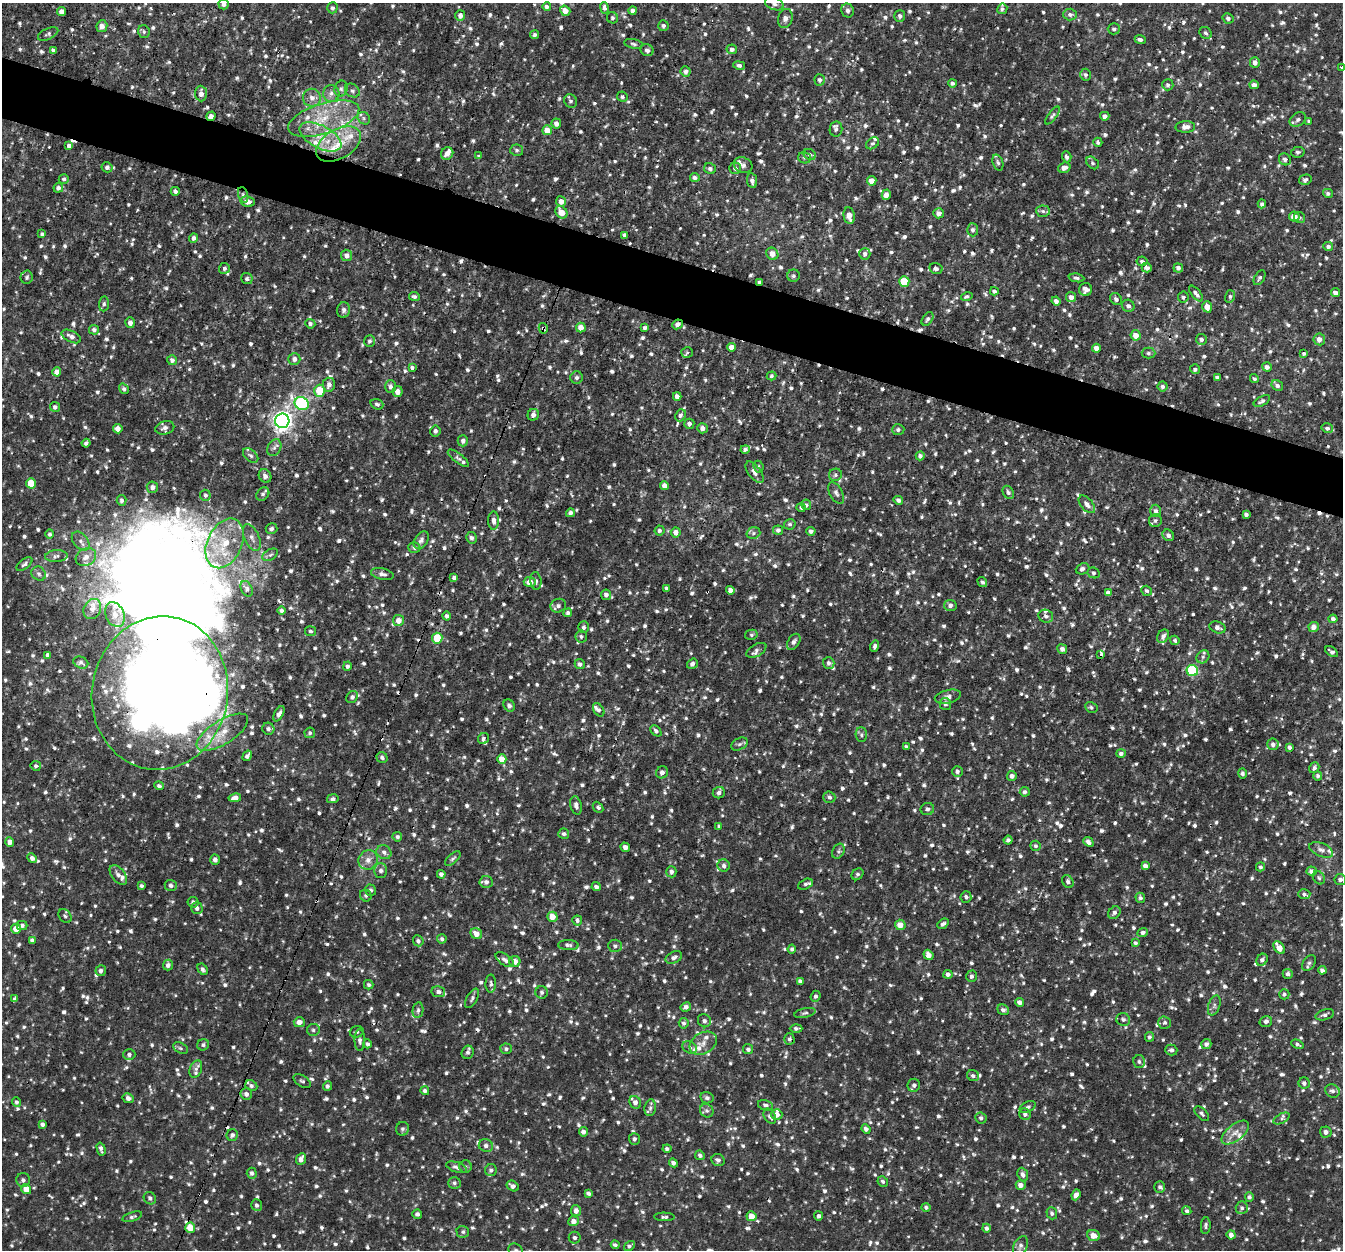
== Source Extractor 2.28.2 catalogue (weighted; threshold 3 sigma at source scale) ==
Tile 11 of 4 x 4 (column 3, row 3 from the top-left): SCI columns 2684-4024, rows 1509-2756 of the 5366 x 5385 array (HDU 1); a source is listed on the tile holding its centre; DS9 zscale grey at full resolution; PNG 1345 x 1252 px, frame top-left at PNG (2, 3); each listed source drawn as its Kron ellipse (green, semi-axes under 4 px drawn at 4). Shown black and unused: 5% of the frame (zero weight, under 3 of 4 exposures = <1% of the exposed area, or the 3 px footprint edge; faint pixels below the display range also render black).
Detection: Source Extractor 2.28.2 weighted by HDU 2 'WHT'; one run over the whole footprint, this tile lists its part. Background 0.00822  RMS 0.0039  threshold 0.0176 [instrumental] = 3 sigma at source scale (4.5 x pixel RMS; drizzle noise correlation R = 1.50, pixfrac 1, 0.05/0.05 arcsec/px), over >= 5 px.
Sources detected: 1877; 1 too faint to see at this stretch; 3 inside a brighter object's white glare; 18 cosmic-ray / hot-pixel residue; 1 long thin detection or spike segment (spike, bleed or trail) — neither listed nor drawn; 55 inside a brighter listed object's ellipse — not listed separately; of the other 1799, all 500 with FLUX_AUTO >= 0.87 (the completeness limit of this list) listed and drawn (1299 fainter detections not listed), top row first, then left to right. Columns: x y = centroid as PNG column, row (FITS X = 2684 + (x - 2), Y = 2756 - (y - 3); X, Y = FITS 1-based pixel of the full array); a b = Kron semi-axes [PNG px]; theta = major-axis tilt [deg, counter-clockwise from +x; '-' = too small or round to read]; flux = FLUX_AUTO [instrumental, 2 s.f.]
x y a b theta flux
224 4 5 5 - 1.5
774 4 10 6 -20 1.5
547 7 4 4 - 1.3
332 8 5 5 - 0.94
604 8 6 4 -79 1.1
1002 9 5 5 - 0.93
633 10 4 3 - 1.4
848 10 7 6 - 1.3
62 11 4 4 - 2.6
565 11 5 4 - 3.6
1070 14 7 6 - 1.3
460 15 5 5 - 1.8
900 16 6 5 - 1.1
612 18 6 5 - 0.89
785 18 10 7 72 1.8
1228 18 6 5 - 1.1
102 26 6 5 - 2.2
663 26 5 5 - 1.1
1114 29 6 5 - 1
144 32 6 6 - 1
1206 33 6 5 - 0.92
48 34 11 5 25 1
534 35 4 3 - 0.92
1140 40 5 4 - 1.3
634 44 9 4 -11 0.93
732 49 5 5 - 1.5
53 50 4 4 - 0.96
647 50 6 5 - 1.2
1255 62 5 5 - 1.9
739 65 6 4 -12 1
1342 67 3 3 - 3
686 71 5 5 - 1.3
1085 75 6 5 - 1
820 80 6 5 - 1.2
953 83 4 4 - 1
1168 85 5 5 - 1
1254 85 5 4 - 1.5
341 89 8 6 76 1.4
352 91 8 6 -36 1.2
201 93 8 6 -87 2.4
331 93 8 8 - 1.9
622 97 5 5 - 0.92
312 98 9 9 - 2.5
571 101 7 6 - 1
1052 115 10 4 53 0.97
211 116 5 4 - 1.9
1105 116 5 4 - 1.8
364 118 7 5 -49 0.98
324 119 37 15 17 17
1298 119 9 6 35 1.3
1309 121 4 3 - 0.93
556 124 5 5 - 1.9
1185 127 10 6 2 2.3
836 129 7 6 - 1.1
547 130 5 4 - 4.8
320 137 23 11 -28 9.1
1098 142 5 4 - 0.94
873 143 7 5 35 0.9
338 144 24 15 30 11
69 146 4 4 - 1.3
517 150 6 5 - 0.91
1298 152 7 5 13 0.95
447 153 6 6 - 2.2
810 154 6 5 - 1.2
479 156 4 3 - 0.89
1067 157 5 4 - 1.1
804 158 6 5 - 0.88
1285 159 6 5 - 1.3
998 163 8 5 -71 1.1
1093 163 7 5 -42 0.89
743 165 9 7 -22 1.6
107 167 5 5 - 1.2
735 168 6 5 - 1.2
1064 168 6 5 - 2
710 169 6 5 - 1.3
695 177 5 4 - 1.2
64 179 5 5 - 0.98
1305 180 6 5 - 1.1
752 181 7 5 -79 1.5
872 181 5 4 - 3.9
58 188 5 4 - 1.3
175 191 4 4 - 1.2
1328 193 5 4 - 0.97
243 195 8 5 -74 0.94
886 195 5 4 - 2.3
561 201 5 5 - 2.7
248 202 7 5 -10 2.2
1262 204 4 4 - 1.1
1043 211 7 5 -4 1.1
561 212 7 5 -52 4.4
939 213 5 5 - 1.9
849 216 8 5 -80 3.5
1294 217 5 5 - 4.3
1299 217 6 5 - 0.89
973 230 6 5 - 1
42 234 4 3 - 0.87
625 235 4 3 - 0.92
193 238 5 4 - 1.4
1328 246 5 4 - 1
772 254 6 5 - 3
865 254 6 5 - 1.3
347 255 6 5 - 1.8
1142 261 5 5 - 0.99
224 268 5 5 - 0.88
1147 268 5 4 - 1.5
1178 268 4 4 - 1.1
936 269 6 5 - 1.3
793 276 6 6 - 1
27 277 6 6 - 0.91
1076 278 8 4 -8 0.98
1259 278 8 5 59 1
247 279 6 5 - 0.94
904 281 5 5 - 13
759 282 4 3 - 0.95
1086 289 6 6 - 2.2
994 291 4 4 - 1
1196 293 9 4 -51 1.4
1335 293 4 4 - 1.7
1230 296 6 5 - 0.92
414 297 5 4 - 0.97
967 297 6 4 14 0.89
1071 297 5 5 - 2
1183 297 5 5 - 0.87
1116 299 6 5 - 1.2
1056 301 4 4 - 1.8
104 304 7 5 83 0.93
1128 306 6 6 - 1.3
1207 307 6 4 -73 3.1
343 310 8 6 79 1.4
927 319 7 5 55 1.1
130 323 5 5 - 1.7
310 324 5 4 - 1.1
677 324 5 4 - 1.8
543 328 5 4 - 2.2
581 328 5 5 - 3.1
645 328 4 4 - 1.2
94 330 5 5 - 1.1
1136 335 5 5 - 3.7
71 336 10 5 -27 2
1201 339 5 5 - 1.2
1319 339 6 6 - 2.6
369 341 6 5 - 1
731 347 4 4 - 3.3
1097 348 4 4 - 2.2
687 352 6 5 - 0.89
1148 353 7 5 -1 1
1304 354 4 4 - 0.94
294 359 6 6 - 1.7
172 360 5 5 - 1.4
1267 367 5 4 - 1.8
412 368 4 3 - 0.91
1195 369 5 5 - 1
57 372 4 4 - 3.1
771 376 5 4 - 0.87
1217 377 4 3 - 1.1
577 378 6 6 - 1.2
1254 379 5 4 - 0.94
329 385 7 6 - 1.8
1163 386 5 5 - 1.1
1277 386 6 5 - 1.2
390 387 6 5 - 1.4
124 389 5 4 - 1.1
320 391 6 5 - 13
397 391 5 5 - 2.4
677 396 4 4 - 2
1262 401 9 4 28 1
302 404 7 6 - 56
377 404 6 5 - 1
55 407 5 5 - 1.3
533 415 6 5 - 1.7
680 415 6 5 - 1.5
282 421 7 7 - 210
689 424 5 5 - 1.2
165 428 10 6 14 1.8
702 428 5 5 - 1.9
1327 428 6 5 - 1.1
118 429 5 4 - 2.4
898 430 6 5 - 1.1
435 431 5 5 - 1.3
463 441 5 5 - 1.3
86 443 4 3 - 1
274 448 9 6 63 1.3
745 449 5 4 - 1
251 456 9 5 -41 1.2
920 456 4 4 - 1.3
458 458 13 4 -37 1.1
758 467 6 5 - 0.95
754 472 12 6 -53 2
835 475 6 6 - 0.96
265 476 7 6 - 1.7
31 483 5 5 - 8.4
664 486 4 4 - 2.1
152 487 5 5 - 1.7
1008 492 7 5 -62 1.1
836 493 11 6 -61 1.4
263 494 7 5 47 1
205 495 5 5 - 1
122 500 5 5 - 1.1
898 500 5 4 - 1.1
1087 504 10 6 -49 2.1
806 505 5 5 - 0.93
801 508 4 4 - 0.91
1156 511 6 5 - 1.2
570 513 4 4 - 1.2
1246 514 4 3 - 1
494 521 9 5 89 2
1155 521 6 6 - 1.1
790 524 6 5 - 0.88
271 529 6 5 - 1.2
778 530 5 4 - 1
659 531 5 5 - 0.89
811 531 4 4 - 1.3
676 532 5 5 - 2.2
753 533 7 5 17 0.94
50 534 5 4 - 0.95
1168 535 6 5 - 1.4
252 537 14 7 -66 2.9
471 538 6 5 - 1.2
421 540 9 6 56 1.4
81 541 11 7 -49 2.2
225 543 26 17 65 17
414 547 6 5 - 0.89
270 555 8 5 31 1.1
56 556 11 6 3 1.4
86 557 11 8 28 3.3
24 564 9 5 37 1.1
1082 569 7 5 22 1.4
1094 573 6 5 - 0.88
39 574 7 6 - 1.2
382 574 11 5 -13 1.6
454 577 4 4 - 0.91
536 581 9 5 -84 1.2
530 582 6 5 - 3.7
982 582 5 4 - 0.91
667 588 4 3 - 1
247 589 8 5 -61 1.1
730 590 4 4 - 2.1
1147 591 5 4 - 0.89
1108 593 4 4 - 1.6
606 595 5 5 - 1.2
558 606 8 6 23 1.4
950 606 6 5 - 1.3
92 609 10 8 62 2.4
281 611 4 4 - 1.1
568 613 4 4 - 0.89
115 615 13 9 -66 3.1
446 616 4 4 - 0.89
1046 616 7 6 - 1.3
1333 619 4 4 - 1.2
399 620 5 5 - 3.3
584 627 6 5 - 1
1217 627 8 5 -19 1.6
1314 627 5 5 - 2.3
310 631 5 5 - 0.96
751 635 6 5 - 0.94
1163 636 7 5 61 1.6
581 637 6 6 - 0.89
437 638 5 5 - 11
1175 640 5 4 - 0.96
794 642 9 5 57 1.5
875 646 6 4 73 0.91
1062 649 5 4 - 1.7
756 650 11 6 29 1.2
1332 652 7 4 -34 1.3
48 655 4 4 - 1.6
1101 655 3 3 - 18
1203 657 7 6 - 0.97
81 663 8 5 -23 1
829 663 6 6 - 1.1
580 664 5 5 - 1.1
692 664 6 5 - 1.2
347 666 4 4 - 1
1192 671 6 5 - 30
160 693 77 68 80 910
352 697 6 5 - 0.93
948 697 13 6 14 1.9
945 704 6 5 - 1
509 706 6 5 - 1.2
1091 707 6 5 - 0.91
599 710 7 5 -56 0.93
279 714 8 4 61 1.4
268 729 6 6 - 1.1
656 731 6 4 -45 1
222 732 29 12 32 9.3
310 733 5 5 - 0.95
861 735 7 5 -87 0.89
483 738 6 5 - 0.91
739 744 9 5 27 1
1273 744 6 5 - 1.4
906 747 4 3 - 1.2
1289 747 4 4 - 1.1
1121 754 5 4 - 1.1
247 756 6 4 58 1.3
382 757 6 5 - 1.1
502 759 5 4 - 4.6
36 766 5 5 - 0.92
1314 768 6 4 55 1
957 771 5 5 - 1.2
662 772 6 5 - 1.7
1242 773 5 4 - 0.93
1012 776 5 5 - 1.5
1318 776 4 4 - 0.95
159 786 5 4 - 1
1025 792 5 5 - 0.96
719 793 6 5 - 1.3
829 797 6 5 - 1.1
235 798 6 4 10 2.3
333 799 6 4 11 0.99
576 805 9 5 -76 1.7
598 807 6 4 -49 0.92
927 809 7 6 - 1.2
719 826 4 4 - 0.99
564 834 5 5 - 1.1
397 837 5 4 - 0.97
1008 840 4 4 - 1
10 842 4 4 - 2
1088 842 6 4 -42 1.5
1036 846 5 5 - 0.89
625 847 5 4 - 1.6
1321 850 12 6 -23 2
838 851 8 6 61 0.87
384 852 8 6 -31 1.5
32 858 5 4 - 1.6
453 859 9 5 41 0.97
215 860 5 4 - 1.5
368 860 10 9 - 2.9
724 866 6 6 - 1.4
1145 866 4 4 - 1.7
1260 867 4 4 - 0.88
381 870 7 6 - 1.2
1312 871 5 4 - 1.8
671 872 6 5 - 1.3
441 874 4 4 - 1.3
857 874 6 5 - 1
118 875 11 6 -52 2
1319 878 7 5 -57 0.91
1340 879 5 5 - 1.3
486 882 7 6 - 1.4
1068 882 7 5 -60 1.2
805 884 8 4 25 1.1
171 885 6 5 - 1.3
141 886 4 3 - 0.9
596 887 5 4 - 1.2
371 890 6 5 - 0.95
1304 894 6 5 - 0.89
366 896 6 5 - 0.96
966 897 6 5 - 1.2
1140 898 5 4 - 0.98
193 902 5 5 - 1.1
197 908 6 5 - 1.5
1114 913 7 5 47 1.2
65 916 8 5 -51 0.87
552 917 5 5 - 4.9
577 920 5 5 - 1.1
943 924 6 4 40 1.1
22 925 5 4 - 1.1
900 925 5 5 - 3.9
16 929 5 5 - 3.8
1143 933 5 4 - 1.3
476 934 6 5 - 3.2
442 939 4 4 - 0.99
32 940 4 3 - 1.2
418 941 5 5 - 1.1
1135 943 4 3 - 0.93
568 945 10 5 -1 1.3
615 946 7 6 - 1.1
1279 948 7 4 -55 4.3
792 949 4 4 - 0.93
928 955 5 4 - 2.2
674 957 8 5 26 1.5
505 960 10 5 -34 1.5
1262 960 6 5 - 1.2
515 962 5 5 - 3
1309 963 9 6 55 1.2
168 965 5 5 - 1.4
203 969 6 4 -57 1.1
1322 970 4 4 - 1.2
101 971 5 5 - 1.5
948 974 4 4 - 1.4
1288 974 5 5 - 1.2
971 976 6 5 - 1
800 981 4 4 - 1.1
491 984 9 5 89 0.91
369 985 5 4 - 0.99
438 992 7 5 -11 1.3
542 992 6 6 - 0.95
1284 994 5 5 - 0.99
815 996 5 5 - 0.92
472 998 10 5 62 1.1
15 999 4 3 - 0.99
1019 1002 4 4 - 1.7
1214 1006 10 5 72 1.2
686 1007 5 4 - 1.4
418 1010 8 5 80 1
1003 1010 6 5 - 1.2
805 1013 11 4 13 0.97
1325 1015 9 5 17 1.3
1123 1019 7 6 - 1
704 1021 7 6 - 1.3
1266 1021 6 5 - 1.4
299 1022 5 5 - 2.2
684 1023 5 5 - 1.1
1165 1023 6 6 - 0.98
796 1028 6 4 1 0.9
313 1030 6 6 - 0.98
357 1032 7 6 - 1
1149 1037 5 4 - 0.9
789 1039 5 5 - 1
360 1040 10 5 -90 1.5
703 1043 14 10 31 3.1
367 1044 4 4 - 0.99
1206 1044 5 5 - 1.3
1297 1044 6 4 -28 0.87
203 1045 6 5 - 0.91
689 1047 7 6 - 1.1
181 1048 8 5 -28 0.98
506 1049 6 5 - 1.1
748 1049 5 5 - 1.1
1171 1050 6 5 - 1.1
468 1052 7 6 - 1.1
129 1054 6 5 - 1.3
1139 1062 6 5 - 0.99
196 1069 9 6 69 1.4
973 1076 6 5 - 1.2
302 1081 9 5 -33 0.94
1304 1083 5 5 - 1.3
914 1085 6 6 - 1.3
251 1086 6 5 - 1
327 1086 5 4 - 0.97
425 1091 4 4 - 1.1
1332 1091 7 6 - 1.3
246 1094 6 5 - 1.7
128 1098 5 5 - 1.8
707 1098 7 5 -13 1.2
16 1102 5 4 - 0.92
635 1102 7 5 -61 1.8
765 1105 7 5 -15 1.1
1028 1107 8 5 26 1.1
650 1108 8 5 81 1.1
707 1111 7 6 - 1.2
1025 1114 6 5 - 1.4
1202 1114 9 5 -47 1
777 1115 5 5 - 2.6
770 1116 8 5 -61 1.3
981 1118 6 5 - 1.1
1282 1119 9 4 27 1
42 1124 4 4 - 1.2
402 1129 7 6 - 1.1
866 1129 5 4 - 1.4
583 1132 4 4 - 1.4
1326 1132 6 5 - 1.8
1235 1133 16 8 38 3.4
232 1135 6 5 - 1.3
634 1139 6 5 - 1.1
486 1146 7 6 - 1.4
101 1149 7 3 -75 1.3
667 1149 4 4 - 0.88
700 1155 5 4 - 1.1
301 1159 6 4 69 2.2
718 1160 7 6 - 1.2
673 1163 4 4 - 1.3
457 1167 11 5 -19 1.4
465 1167 6 6 - 0.92
491 1170 6 6 - 1
252 1173 5 5 - 1.1
1023 1175 7 5 -70 1.4
23 1180 7 7 - 1.3
883 1181 5 5 - 0.96
454 1183 6 6 - 0.96
1021 1185 5 4 - 2.4
513 1186 6 5 - 1.4
1160 1187 5 5 - 1.1
26 1189 5 5 - 4.3
588 1193 4 3 - 1.1
1076 1195 5 4 - 1.6
1249 1197 5 4 - 0.99
150 1198 6 6 - 1.2
257 1205 6 5 - 1
926 1207 4 4 - 1.1
1242 1208 6 6 - 0.97
576 1211 5 5 - 1.9
1187 1211 4 4 - 0.93
1052 1213 6 5 - 1.1
417 1214 5 4 - 1.1
751 1216 5 5 - 5.1
818 1216 4 4 - 1
132 1217 10 4 17 1
664 1217 10 4 -2 0.94
573 1221 5 5 - 2.7
1206 1226 8 5 85 0.99
190 1228 5 5 - 5.9
986 1228 4 4 - 1.1
463 1232 6 6 - 0.99
1231 1235 5 4 - 2.1
1093 1236 6 5 - 3.8
575 1238 6 6 - 1.1
615 1245 4 3 - 0.99
629 1246 6 3 36 1
1020 1246 10 6 61 1.5
516 1250 8 6 -39 1.1
Overlapping masked pixels (flux is a lower limit): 8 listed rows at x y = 211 116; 243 195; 759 282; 677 324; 543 328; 1101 655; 160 693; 360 1040
Isophote crosses this tile's border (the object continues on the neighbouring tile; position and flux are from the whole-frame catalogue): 6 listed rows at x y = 224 4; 774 4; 1342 67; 160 693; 16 929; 516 1250